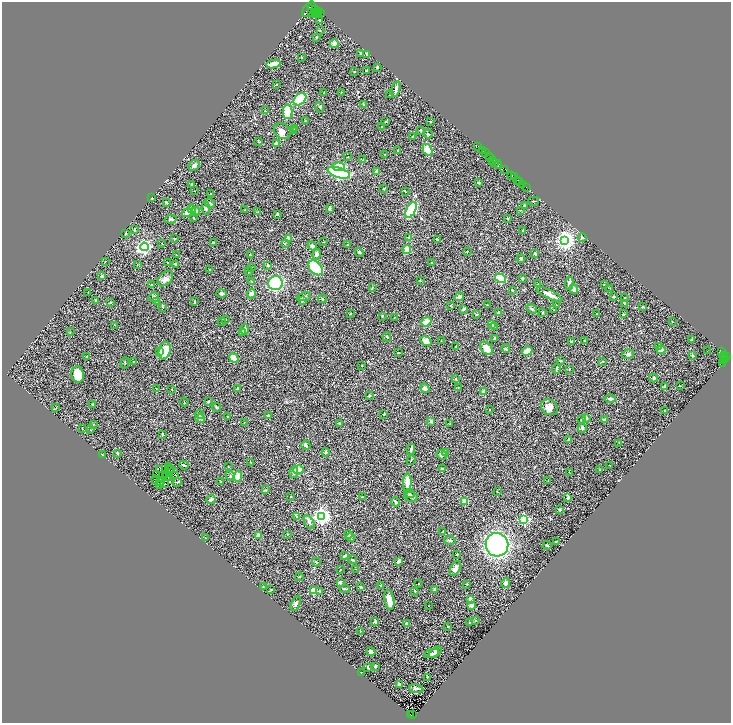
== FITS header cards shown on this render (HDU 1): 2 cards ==
NAXIS1  =                 1457
NAXIS2  =                 1442

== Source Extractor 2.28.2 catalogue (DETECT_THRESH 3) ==
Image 1457 x 1442 px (HDU 1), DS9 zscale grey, zoomed out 1/2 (1 PNG px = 2 x 2 image px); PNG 733 x 725 px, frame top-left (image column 1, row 1442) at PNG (2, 2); each listed source drawn as its Kron ellipse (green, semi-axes under 4 px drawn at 4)
Background 0.65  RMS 0.026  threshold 0.0786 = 3 sigma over >= 5 px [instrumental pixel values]
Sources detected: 393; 35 cannot appear on this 1/2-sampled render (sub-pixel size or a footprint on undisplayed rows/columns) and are neither listed nor drawn; the other 358 listed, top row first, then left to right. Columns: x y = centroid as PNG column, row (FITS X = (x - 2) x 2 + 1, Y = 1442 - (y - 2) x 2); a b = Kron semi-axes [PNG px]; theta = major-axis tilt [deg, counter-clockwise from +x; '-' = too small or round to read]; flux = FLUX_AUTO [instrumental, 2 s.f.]
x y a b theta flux
311 6 4 2 - 250
315 9 4 3 - 620
307 10 7 3 61 150
317 12 4 2 - 500
312 13 3 3 - 20
320 13 2 2 - 220
315 14 2 1 - 110
319 21 3 2 - 5.2
320 30 3 2 - 1.9
316 37 3 2 - 3.9
334 43 4 4 - 25
360 53 3 2 - 8.7
367 55 3 2 - 4.7
302 57 2 1 - 1.8
273 64 7 3 9 62
377 67 3 2 - 5.8
366 71 3 2 - 4.2
354 72 3 2 - 3.2
276 85 3 2 - 3.5
396 89 8 3 75 16
341 92 2 2 - 2.9
324 93 4 1 - 1.7
390 95 3 2 - 2.3
300 99 7 5 43 210
363 104 3 2 - 3.1
320 107 5 2 - 4.2
265 111 3 2 - 2.5
287 112 7 5 -88 120
305 121 3 2 - 2.2
386 121 3 3 - 4.6
430 122 2 2 - 2.8
382 126 2 1 - 3.2
295 129 2 2 - 2.5
421 130 3 3 - 3.6
282 131 9 7 -36 33
293 131 3 2 - 9.1
428 134 4 2 - 5.2
413 136 2 2 - 2.4
258 141 3 2 - 3.4
276 144 3 3 - 13
478 146 2 1 - 19
398 150 3 2 - 2.9
427 150 6 4 -55 61
482 150 2 1 - 69
485 152 2 1 - 100
385 154 3 2 - 2.1
489 156 2 1 - 160
348 157 2 2 - 1.7
491 157 4 2 - 210
362 160 3 2 - 2.2
493 161 2 1 - 81
494 162 3 1 - 28
498 164 4 2 - 36
194 165 6 4 45 11
339 167 6 4 5 65
505 170 4 2 - 130
376 171 4 2 - 9.6
339 173 11 5 -17 1000
511 175 2 2 - 530
514 177 2 1 - 92
517 180 2 2 - 330
520 182 2 1 - 220
478 183 3 2 - 6
192 184 3 2 - 5.7
523 184 3 2 - 66
526 187 4 1 - 25
384 189 3 2 - 3.9
194 191 2 1 - 1.3
405 191 3 2 - 3.1
210 194 2 2 - 1.8
152 198 3 3 - 3.1
533 201 6 2 12 5.8
166 202 3 2 - 6.6
210 203 5 2 - 9.2
525 205 3 3 - 5
206 208 7 4 -83 8.8
330 208 4 3 - 11
192 209 4 4 - 18
245 210 2 2 - 1.9
411 210 9 4 64 420
520 210 3 2 - 3.4
195 211 4 4 - 8.6
258 212 3 2 - 3.6
187 213 5 4 - 31
277 214 4 3 - 5.2
193 218 3 2 - 3.1
171 219 6 3 10 6.8
507 219 2 2 - 2
134 229 3 2 - 4
522 231 3 2 - 2.4
125 233 3 3 - 4.7
582 237 4 3 - 9.7
174 238 2 2 - 4.3
409 238 4 3 - 5.6
288 239 2 2 - 99
437 239 3 2 - 3.7
564 240 4 4 - 2400
324 242 2 1 - 1.7
161 243 2 1 - 0.95
213 243 3 2 - 5.9
285 244 3 2 - 3.3
348 244 3 2 - 2
312 246 5 4 - 8.3
144 247 4 4 - 1300
407 249 4 3 - 81
359 252 4 3 - 6.5
467 252 2 2 - 3.1
535 253 3 2 - 7.5
316 254 5 4 - 15
176 255 2 1 - 1.3
250 255 3 2 - 7
521 259 4 4 - 5.9
105 262 2 1 - 1.8
431 262 2 2 - 1.5
168 263 3 2 - 3.6
137 264 3 2 - 1.8
175 264 3 3 - 7.3
268 265 3 3 - 5
251 267 2 2 - 2.7
316 268 8 5 -49 250
210 269 3 2 - 2.3
249 272 4 2 - 5.2
102 276 3 3 - 12
501 278 6 4 -29 300
522 278 3 2 - 4.5
165 279 9 6 45 21
252 281 2 2 - 2.2
420 281 3 2 - 1.9
275 283 7 7 - 310
569 283 7 3 85 19
538 284 2 2 - 3.3
151 285 2 2 - 5.9
604 285 2 1 - 2.6
372 287 3 2 - 2.9
610 288 2 1 - 1.5
574 289 5 3 - 27
512 290 2 1 - 4.6
88 293 2 2 - 1.7
221 293 5 3 - 9.9
251 294 5 3 - 26
549 294 14 3 -26 40
154 297 5 5 - 9.3
304 297 7 3 11 8.5
459 297 5 3 - 9.7
613 297 3 3 - 5.9
625 298 3 2 - 2.9
322 299 4 2 - 4.4
95 300 4 3 - 4.6
157 301 4 3 - 4.6
302 301 4 3 - 6.2
110 302 3 2 - 2.9
195 302 3 2 - 3
625 303 4 3 - 6.3
487 305 3 2 - 2.6
556 305 3 2 - 3
450 306 2 2 - 2
162 307 3 2 - 4
642 307 3 3 - 5.9
463 309 3 2 - 17
532 309 6 2 -38 5.2
554 310 3 2 - 4.4
499 312 3 2 - 10
542 312 3 3 - 3.9
597 313 2 1 - 1.6
350 314 3 2 - 5
477 314 3 2 - 3.6
623 314 2 2 - 4.3
382 316 3 2 - 3.5
394 317 2 2 - 1.9
226 319 2 2 - 2
222 322 3 2 - 4
426 322 5 4 - 65
672 322 2 2 - 1.5
114 325 3 2 - 1.8
491 325 3 3 - 16
494 326 3 2 - 3.5
245 329 5 3 - 18
70 332 3 2 - 2.1
242 332 3 3 - 5.8
387 337 4 2 - 5.3
494 338 3 2 - 3.8
692 339 3 2 - 4.3
426 341 6 4 -34 39
441 341 3 2 - 2.1
572 341 4 3 - 6
585 341 3 2 - 2.1
456 346 2 1 - 1.5
659 347 3 3 - 4.6
486 348 8 5 -46 60
506 348 4 3 - 4
661 350 4 3 - 38
160 351 4 3 - 9.6
165 351 9 5 74 150
527 351 5 4 - 75
707 351 2 1 - 1.1
721 351 3 2 - 100
398 353 3 2 - 3.5
628 354 6 4 10 14
724 355 2 1 - 130
692 356 3 2 - 4.6
87 357 2 2 - 4.2
727 357 3 1 - 28
234 358 5 4 - 66
724 358 4 2 - 61
723 359 4 3 - 140
134 361 2 2 - 2.3
561 361 3 2 - 6.9
603 361 2 2 - 3.6
125 363 5 2 - 3
722 363 3 2 - 21
362 366 2 1 - 1.5
556 369 5 2 - 5.1
569 369 3 2 - 3
77 374 8 6 -75 61
653 378 4 3 - 5
455 379 3 3 - 3.6
680 386 2 2 - 2
664 387 4 3 - 6.8
156 388 2 2 - 1.7
425 388 5 4 - 20
458 388 2 1 - 1.6
172 389 2 1 - 1.5
238 389 4 3 - 12
483 391 3 3 - 15
369 396 2 2 - 15
610 399 5 3 - 10
208 401 3 2 - 4.9
184 402 4 2 - 2.7
92 405 3 2 - 3.5
56 407 2 2 - 2.2
217 407 4 3 - 5.9
549 407 9 7 -39 30
489 409 2 1 - 1.4
665 411 3 3 - 4.3
199 414 4 3 - 14
384 414 2 2 - 3.9
228 416 2 2 - 2.6
268 416 3 3 - 13
200 418 5 3 - 13
586 418 4 3 - 4.5
582 420 3 3 - 10
605 420 4 3 - 9.9
431 421 3 3 - 8.4
244 422 2 1 - 1.5
339 423 3 2 - 4.3
450 423 2 2 - 2.2
93 425 3 2 - 2.7
582 428 5 3 - 13
82 429 3 2 - 2.4
91 430 2 1 - 1.9
163 434 2 2 - 3.7
568 439 3 3 - 3.4
619 443 3 2 - 2
306 445 5 3 - 11
411 449 5 3 - 8.6
326 452 4 3 - 4.7
117 453 2 2 - 6.2
445 453 4 3 - 6.7
102 455 3 1 - 1.8
442 455 5 4 - 12
411 460 5 2 - 4.1
251 462 3 2 - 1.7
184 465 5 2 - 7
610 465 2 1 - 1.9
168 467 2 1 - 1.3
228 467 2 2 - 2
442 468 3 2 - 3.1
169 469 3 1 - 0.32
172 469 2 1 - 1.7
160 470 2 1 - 1.7
298 470 5 4 - 40
599 470 2 1 - 1.5
294 472 6 4 79 7.8
569 472 2 1 - 1.4
165 474 2 1 - 2
156 475 2 1 - 1.3
176 475 3 1 - 1.4
230 476 5 3 - 6.2
238 476 5 3 - 77
167 477 2 1 - 1.4
170 478 2 1 - 1.5
156 480 3 1 - 0.71
220 481 3 2 - 2.9
548 481 3 2 - 2.1
161 482 3 1 - 1.4
177 482 4 3 - 5.4
407 483 9 3 88 86
159 484 2 1 - 1.5
164 484 3 1 - 0.45
265 490 3 3 - 3.2
497 492 2 2 - 2
409 494 5 3 - 6.9
291 496 2 2 - 2.8
362 497 4 2 - 3.9
411 497 7 5 -6 11
568 498 4 2 - 9.1
211 499 5 3 - 15
465 501 2 2 - 120
396 502 4 2 - 13
560 509 3 2 - 7.4
321 516 4 4 - 1900
297 517 4 3 - 4.4
524 519 3 3 - 560
309 522 7 4 -57 12
443 531 2 2 - 2
287 534 2 2 - 3
258 535 3 3 - 18
348 535 2 2 - 8.9
351 537 5 2 - 4.1
205 538 2 2 - 2
450 540 6 3 -11 6.7
556 541 2 1 - 1.8
497 545 12 11 - 1300
547 545 4 2 - 4.5
457 554 2 2 - 4.5
344 556 3 2 - 6.3
353 560 4 2 - 6.3
398 561 4 2 - 16
316 562 4 2 - 7.5
455 568 8 5 61 25
340 569 2 1 - 1.2
356 569 3 2 - 2.2
300 577 4 2 - 2.9
340 582 2 2 - 16
506 583 4 4 - 24
418 584 2 1 - 2.5
467 584 2 2 - 1.9
380 585 3 2 - 6.4
263 587 2 2 - 1.8
361 587 4 3 - 5.1
345 589 5 2 - 6.6
271 590 3 2 - 2.9
435 590 3 3 - 8.3
313 591 4 4 - 89
319 591 3 2 - 3
414 591 3 2 - 3.5
470 599 4 3 - 8.4
389 600 10 5 -80 55
296 603 8 4 65 12
471 605 3 2 - 26
429 606 2 1 - 2.6
475 621 2 1 - 1.5
375 622 3 3 - 8.1
469 622 2 2 - 1.7
407 623 2 2 - 18
448 627 3 3 - 4.6
360 631 3 2 - 1.9
371 652 4 3 - 22
435 652 7 4 39 13
432 653 7 3 16 13
375 666 3 2 - 9.6
368 668 3 3 - 4.4
361 672 2 2 - 3.8
427 677 2 2 - 7.8
399 684 3 3 - 6.7
416 689 7 3 -6 16
413 714 2 1 - 7
411 715 2 1 - 12
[35 sub-pixel or undisplayed-footprint detections neither listed nor drawn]